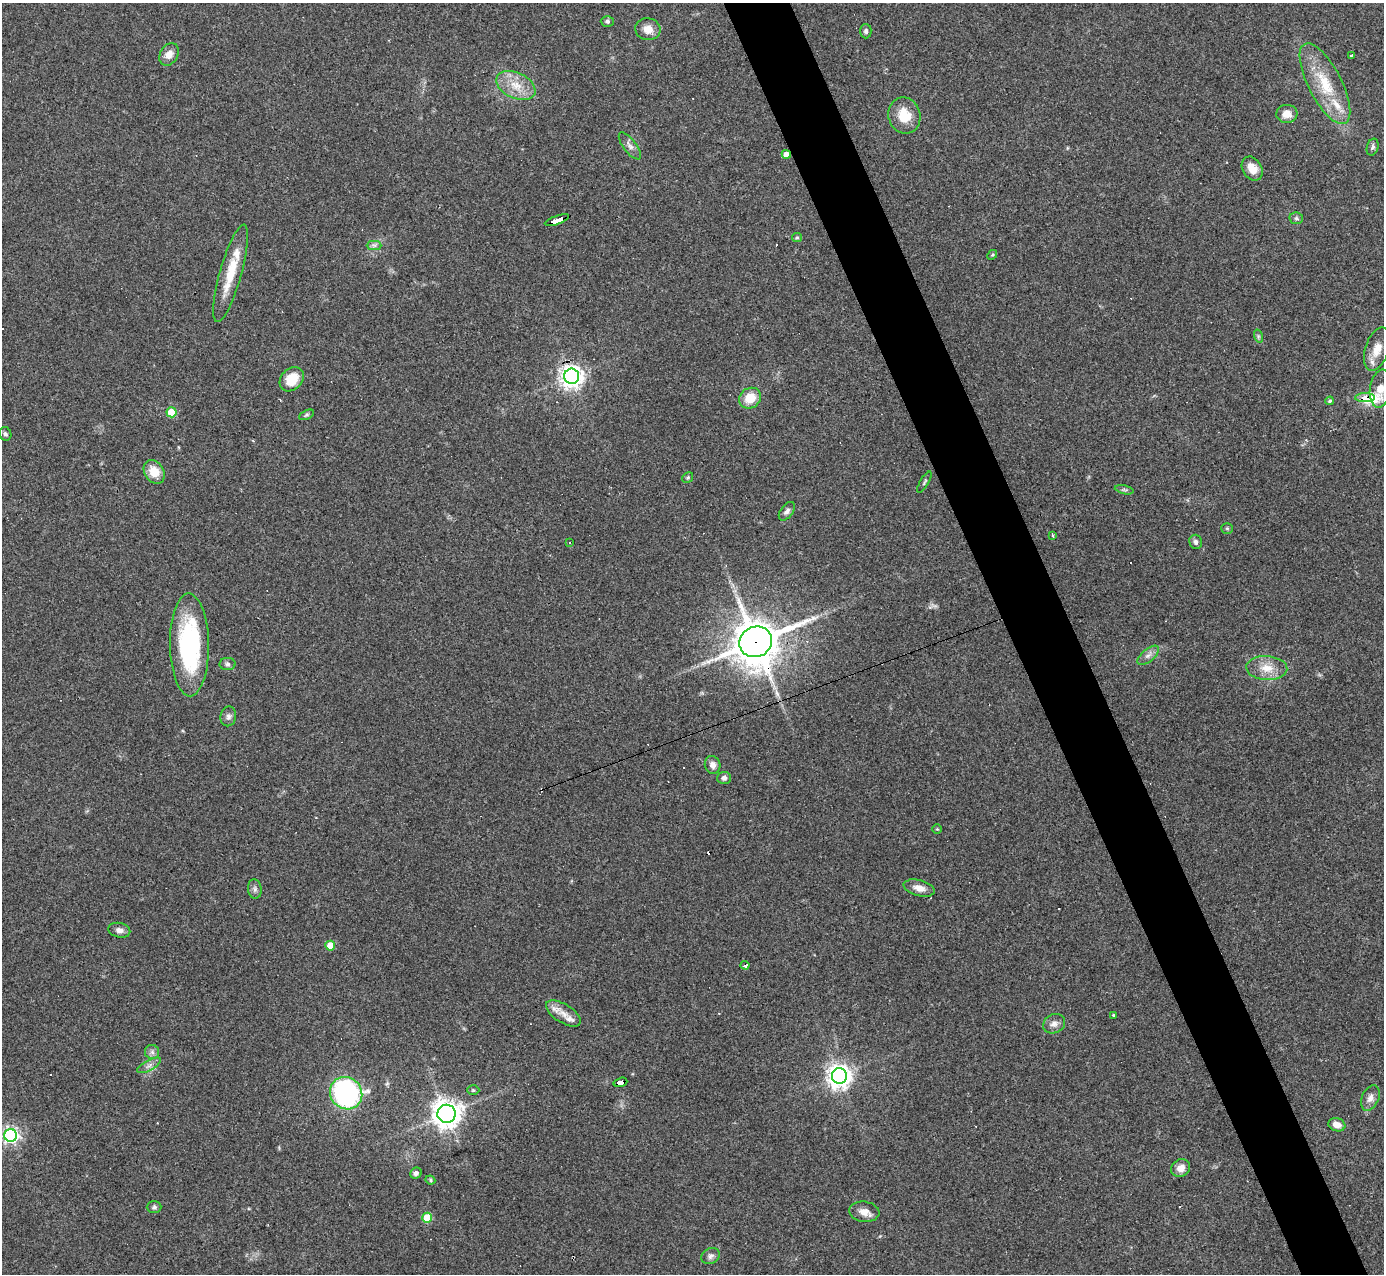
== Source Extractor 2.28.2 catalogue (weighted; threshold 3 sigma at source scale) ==
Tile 6 of 4 x 4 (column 2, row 2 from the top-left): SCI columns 1383-2764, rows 2824-4095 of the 5529 x 5516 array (HDU 1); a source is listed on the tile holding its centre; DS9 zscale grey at full resolution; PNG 1386 x 1276 px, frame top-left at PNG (2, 3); each listed source drawn as its Kron ellipse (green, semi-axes under 4 px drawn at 4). Shown black and unused: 5% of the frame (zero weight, under 3 of 4 exposures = <1% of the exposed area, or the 3 px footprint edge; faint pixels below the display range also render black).
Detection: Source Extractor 2.28.2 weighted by HDU 2 'WHT'; one run over the whole footprint, this tile lists its part. Background 0.0847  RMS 0.0056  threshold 0.0253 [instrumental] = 3 sigma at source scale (4.5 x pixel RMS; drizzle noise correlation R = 1.50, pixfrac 1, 0.05/0.05 arcsec/px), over >= 5 px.
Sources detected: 86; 10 cosmic-ray / hot-pixel residue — neither listed nor drawn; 3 inside a brighter listed object's ellipse — not listed separately; the other 73 listed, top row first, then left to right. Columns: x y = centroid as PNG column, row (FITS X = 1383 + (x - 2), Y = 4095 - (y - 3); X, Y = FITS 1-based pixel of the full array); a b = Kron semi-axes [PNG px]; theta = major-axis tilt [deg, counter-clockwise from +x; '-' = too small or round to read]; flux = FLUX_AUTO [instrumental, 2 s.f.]
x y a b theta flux
607 21 6 5 - 1.4
648 29 13 11 -9 5.4
866 31 7 5 -89 1.3
169 54 12 9 60 4.7
1351 55 3 2 - 0.75
1325 84 45 16 -63 24
516 85 21 12 -25 11
1287 114 10 9 - 5.7
904 115 18 16 -73 13
630 146 16 6 -53 3
1373 147 9 5 73 1.5
786 154 4 4 - 4.3
1252 169 13 9 -58 6.9
1296 218 7 6 - 1.3
557 220 13 3 20 110
797 237 5 4 - 0.66
374 245 7 4 0 1.3
992 255 5 4 - 0.73
231 273 50 11 74 17
1258 336 7 4 -73 1
1377 349 22 11 72 8.6
572 376 7 7 - 450
292 379 13 10 47 11
1380 389 19 10 82 7.3
750 398 11 10 - 11
1365 398 10 4 1 57
1330 401 4 4 - 1.1
171 412 5 5 - 18
306 415 8 4 27 0.96
5 434 7 6 - 1.3
154 472 12 9 -57 10
688 478 6 5 - 0.89
924 482 12 3 59 0.99
1124 490 9 4 -13 1.1
787 511 11 6 53 2
1227 528 5 5 - 0.76
1053 535 3 3 - 1.2
1196 542 7 6 - 1.9
570 543 3 3 - 0.96
756 642 16 15 - 1900
189 645 51 19 -89 74
1148 655 13 6 40 2.8
227 664 8 6 0 1.5
1267 668 20 12 -3 9
228 716 10 8 79 2.1
713 765 9 7 -72 3.1
724 778 7 6 - 2.1
937 829 5 4 - 0.65
919 888 16 8 -15 4.5
255 889 10 7 -82 1.9
119 930 11 7 -12 2.8
330 946 5 5 - 12
745 965 4 3 - 2.9
563 1013 20 9 -32 5.9
1113 1015 2 2 - 0.53
1054 1024 11 9 26 3.2
152 1052 7 7 - 1.8
149 1065 13 5 29 2.5
839 1076 8 7 - 480
620 1082 7 4 17 69
473 1090 6 5 - 0.88
346 1093 17 15 -47 110
1370 1098 13 8 67 3.5
447 1114 9 9 - 650
1337 1125 9 6 -18 4.2
11 1135 6 6 - 170
1181 1168 10 8 33 4.2
416 1173 6 5 - 2.1
430 1180 5 4 - 0.8
154 1207 7 6 - 1.2
864 1212 15 10 -7 4.9
427 1218 5 5 - 19
711 1256 9 7 27 2
Overlapping masked pixels (flux is a lower limit): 5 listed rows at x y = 786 154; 557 220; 1365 398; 756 642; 620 1082